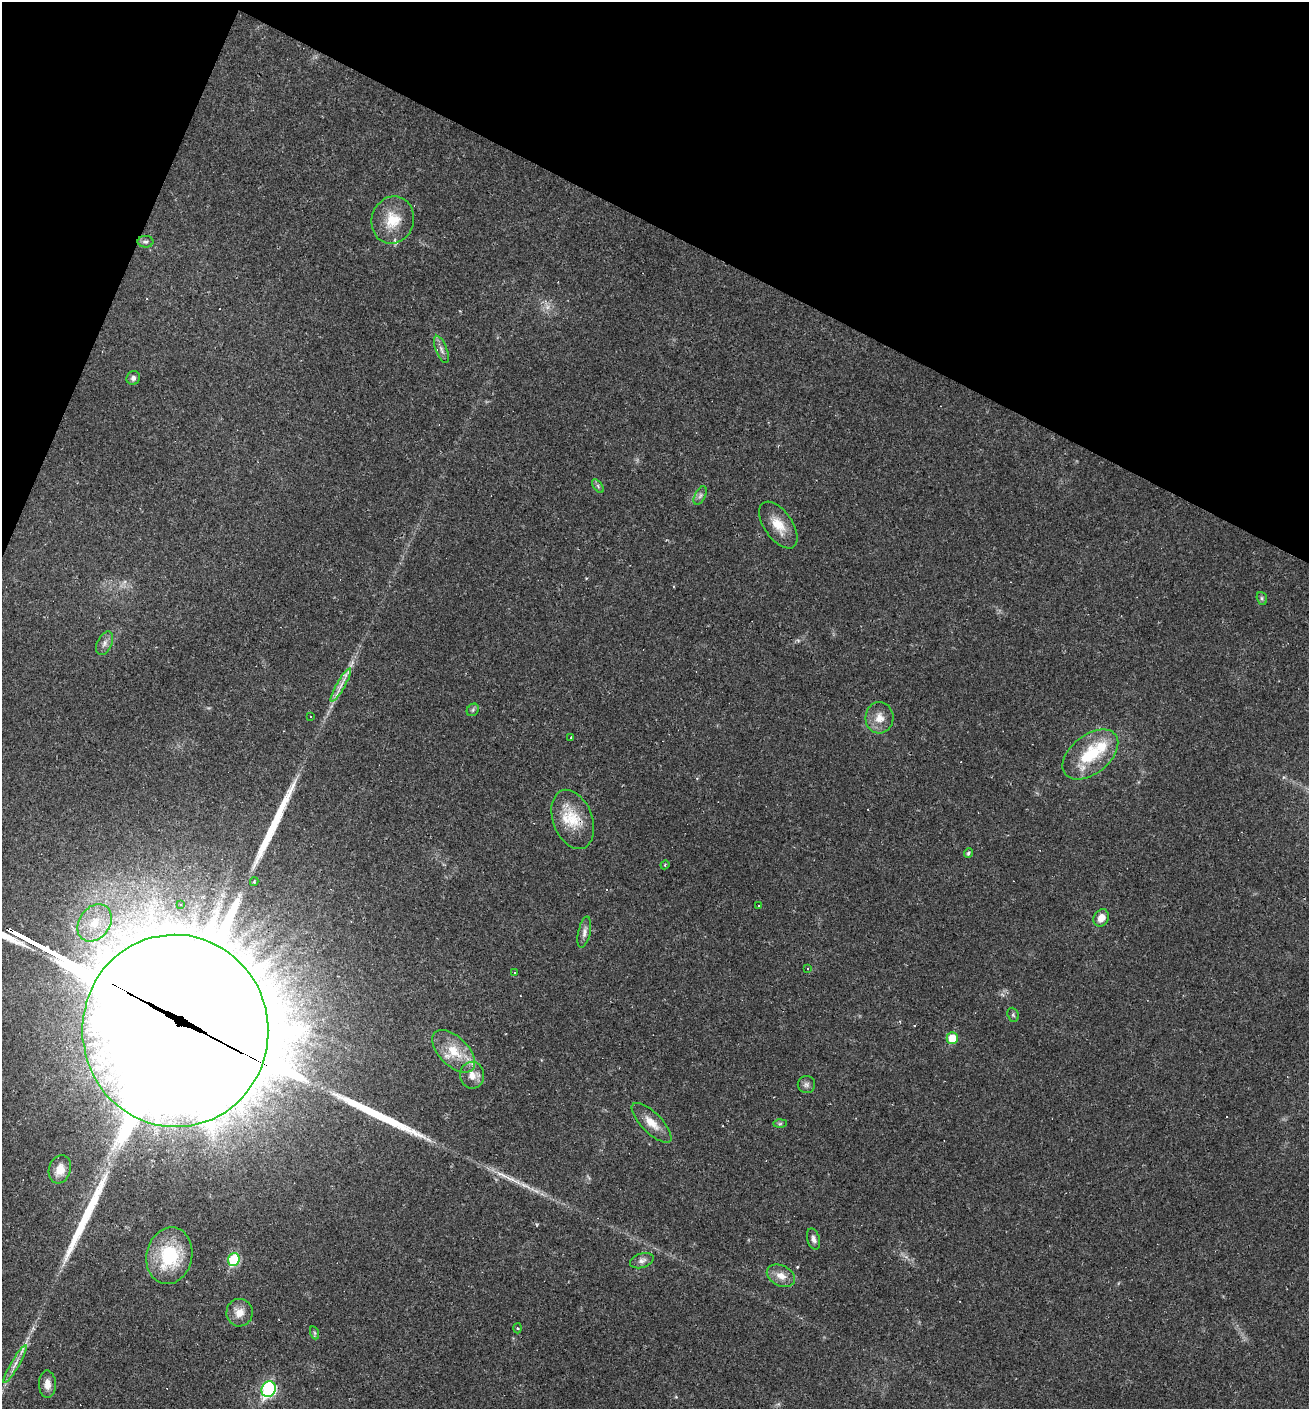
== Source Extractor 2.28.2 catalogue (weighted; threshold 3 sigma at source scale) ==
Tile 2 of 4 x 4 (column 2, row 1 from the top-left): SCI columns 1581-2887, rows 4222-5628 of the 5640 x 5628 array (HDU 1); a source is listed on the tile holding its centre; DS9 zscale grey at full resolution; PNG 1311 x 1411 px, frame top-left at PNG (2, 2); each listed source drawn as its Kron ellipse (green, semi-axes under 4 px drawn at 4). Shown black and unused: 20% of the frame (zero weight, under 2 of 3 exposures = <1% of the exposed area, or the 3 px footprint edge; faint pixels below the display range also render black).
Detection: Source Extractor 2.28.2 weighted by HDU 2 'WHT'; one run over the whole footprint, this tile lists its part. Background 0.0331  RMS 0.0045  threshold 0.0202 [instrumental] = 3 sigma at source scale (4.5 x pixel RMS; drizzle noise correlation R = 1.50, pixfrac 1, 0.05/0.05 arcsec/px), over >= 5 px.
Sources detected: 61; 1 too faint to see at this stretch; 2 inside a brighter object's white glare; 5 cosmic-ray / hot-pixel residue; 5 long thin detections or spike segments (spike, bleed or trail) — neither listed nor drawn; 2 inside a brighter listed object's ellipse — not listed separately; the other 46 listed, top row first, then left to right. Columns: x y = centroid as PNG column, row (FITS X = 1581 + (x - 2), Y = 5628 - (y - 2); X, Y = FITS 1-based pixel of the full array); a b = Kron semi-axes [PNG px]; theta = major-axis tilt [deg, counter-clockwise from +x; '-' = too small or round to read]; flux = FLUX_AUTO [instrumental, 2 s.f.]
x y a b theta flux
393 220 24 21 72 12
146 242 8 5 0 1.1
441 349 14 5 -68 2
133 378 7 6 - 1.5
598 486 8 4 -54 0.88
700 496 10 5 63 1.3
778 525 27 14 -55 8.6
1262 598 6 5 - 0.85
105 643 12 7 64 2.2
341 685 19 4 60 3.2
473 710 7 5 47 0.83
310 716 3 2 - 0.31
879 718 16 14 87 5.6
571 737 3 2 - 0.83
1090 754 32 19 38 23
573 819 31 19 -69 14
968 853 5 4 - 0.8
665 865 4 4 - 0.61
254 882 4 3 - 0.7
180 905 3 3 - 0.89
759 906 2 2 - 0.36
1101 918 9 7 57 4.7
95 923 20 15 54 12
584 932 16 6 78 2.2
808 969 3 3 - 0.97
515 972 3 3 - 3.5
1013 1015 7 5 -69 0.81
175 1031 96 93 -85 25000
952 1038 6 5 - 9.9
454 1051 26 14 -44 12
472 1075 13 12 - 4.4
806 1085 9 8 - 1.6
651 1123 26 10 -45 6.3
780 1124 7 4 1 0.8
60 1169 14 11 72 6.1
813 1239 11 6 -74 1.7
169 1256 28 22 77 28
234 1260 6 6 - 29
642 1261 12 7 18 2.1
781 1276 15 10 -27 4.5
239 1313 14 13 - 4.8
518 1328 5 3 - 0.48
315 1333 7 4 -71 0.75
15 1364 22 4 60 3.3
47 1384 13 8 -89 3.6
269 1389 8 7 - 59
Overlapping masked pixels (flux is a lower limit): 2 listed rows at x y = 573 819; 175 1031